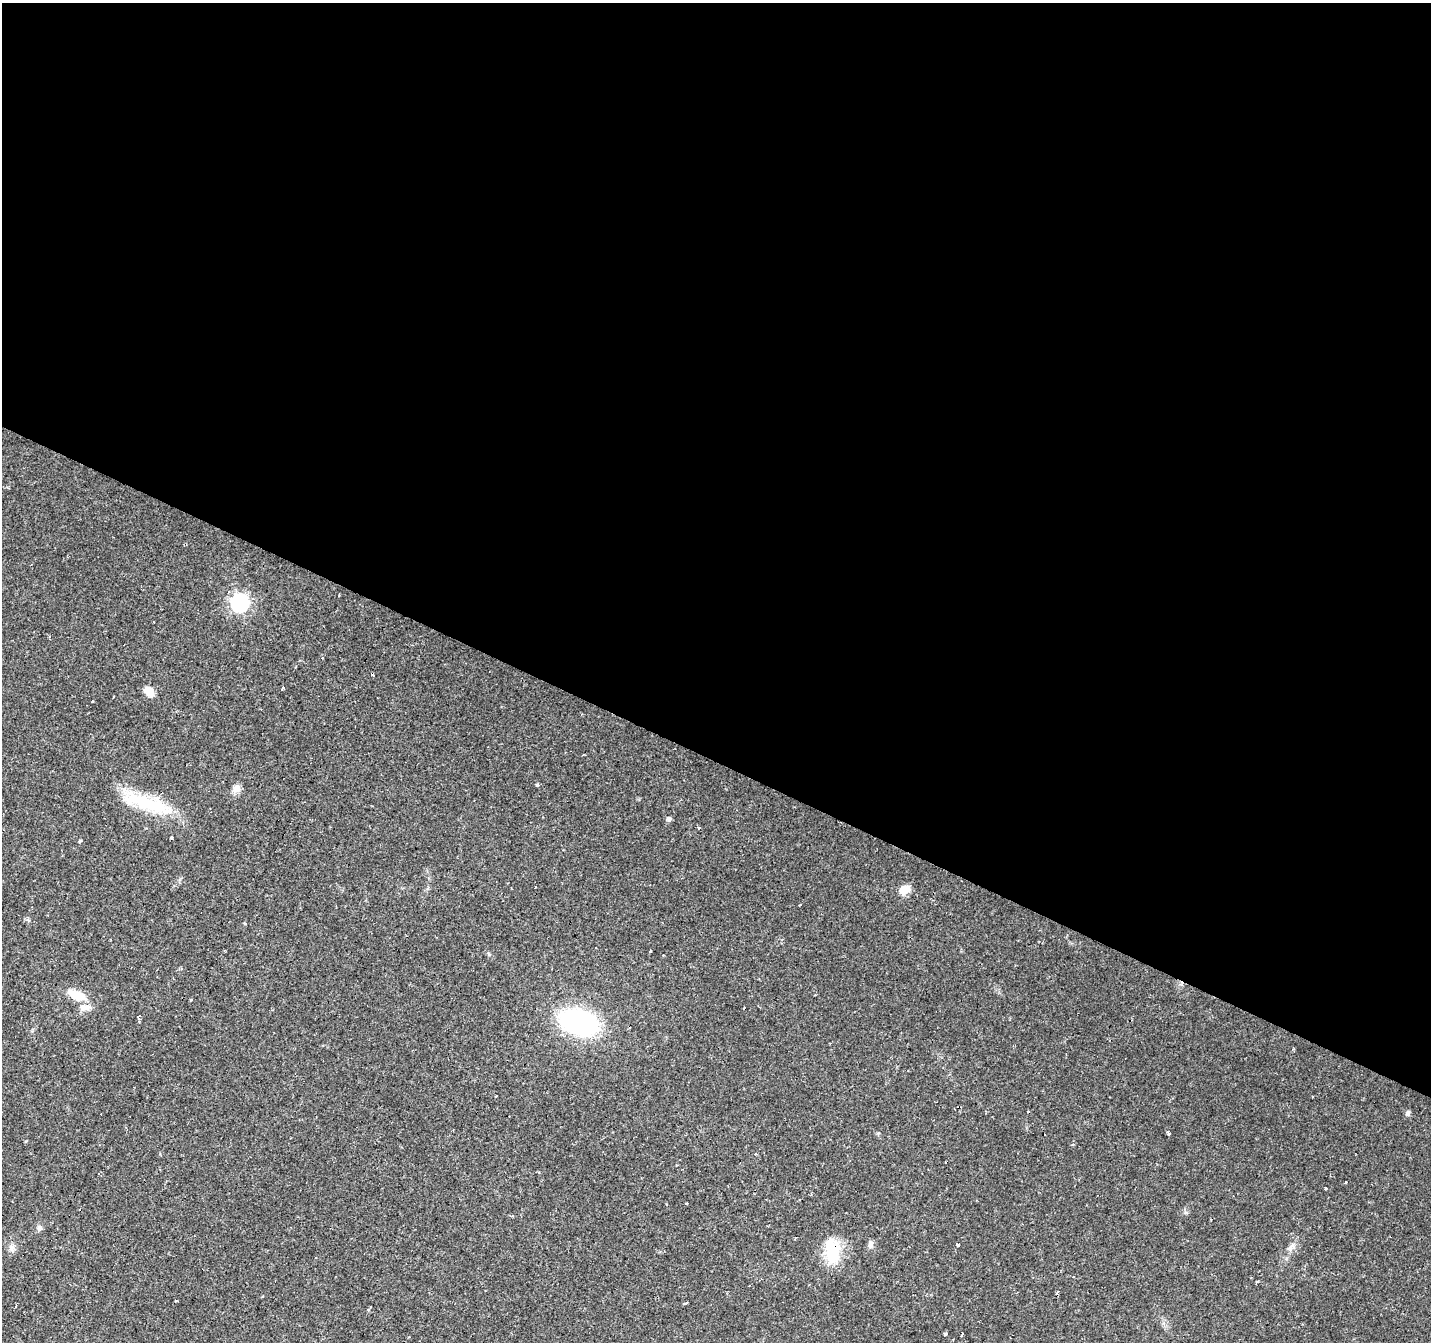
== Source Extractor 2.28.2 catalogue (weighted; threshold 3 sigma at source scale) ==
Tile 3 of 4 x 4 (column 3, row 1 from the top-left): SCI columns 2863-4291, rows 4286-5625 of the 5719 x 5826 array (HDU 1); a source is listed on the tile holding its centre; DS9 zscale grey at full resolution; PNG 1433 x 1344 px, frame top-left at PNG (2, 3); no overlay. Shown black and unused: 57% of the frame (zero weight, under 2 of 3 exposures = <1% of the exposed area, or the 3 px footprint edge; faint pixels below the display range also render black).
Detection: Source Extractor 2.28.2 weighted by HDU 2 'WHT'; one run over the whole footprint, this tile lists its part. Background 0.0177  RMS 0.0029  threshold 0.0133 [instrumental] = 3 sigma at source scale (4.5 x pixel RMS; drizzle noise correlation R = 1.50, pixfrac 1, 0.0396/0.0396 arcsec/px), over >= 5 px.
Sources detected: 45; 8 cosmic-ray / hot-pixel residue — not listed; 1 inside a brighter listed object's ellipse — not listed separately; the other 36 listed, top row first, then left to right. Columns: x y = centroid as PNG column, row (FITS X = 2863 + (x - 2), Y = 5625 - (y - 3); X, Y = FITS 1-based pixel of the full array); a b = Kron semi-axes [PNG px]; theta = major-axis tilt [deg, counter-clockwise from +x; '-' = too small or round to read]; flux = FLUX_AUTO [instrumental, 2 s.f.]
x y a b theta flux
240 602 8 7 - 90
49 637 3 3 - 0.35
322 657 3 3 - 1.1
282 688 4 3 - 0.76
149 691 11 7 -46 4.3
92 701 3 3 - 0.78
537 785 4 3 - 0.77
236 788 11 9 63 1.9
147 803 67 15 -17 18
668 819 7 6 - 0.67
699 827 4 3 - 0.29
171 837 3 3 - 0.41
80 841 4 3 - 0.78
535 887 3 3 - 0.66
904 890 12 9 31 3.7
800 905 4 2 - 0.59
650 951 3 2 - 0.35
76 995 23 10 -25 5.6
138 1017 6 4 47 0.55
579 1022 30 19 -16 56
1408 1113 8 5 58 0.69
1168 1133 4 3 - 2.1
1345 1182 3 3 - 0.83
1325 1188 3 3 - 1.4
687 1203 3 3 - 0.98
39 1228 8 5 90 0.81
871 1244 10 6 78 1.1
958 1244 4 2 - 0.46
1291 1247 15 6 55 1.6
11 1248 9 7 61 1.2
832 1251 32 18 87 11
262 1296 3 3 - 0.85
176 1301 3 2 - 0.48
685 1303 4 3 - 1
945 1334 4 3 - 0.72
962 1334 4 3 - 1.1
Overlapping masked pixels (flux is a lower limit): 2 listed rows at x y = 147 803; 832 1251
Unlisted compact peaks at least as high as the median listed source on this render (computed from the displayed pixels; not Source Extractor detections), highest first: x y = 489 954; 1186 1212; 26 1141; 245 924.